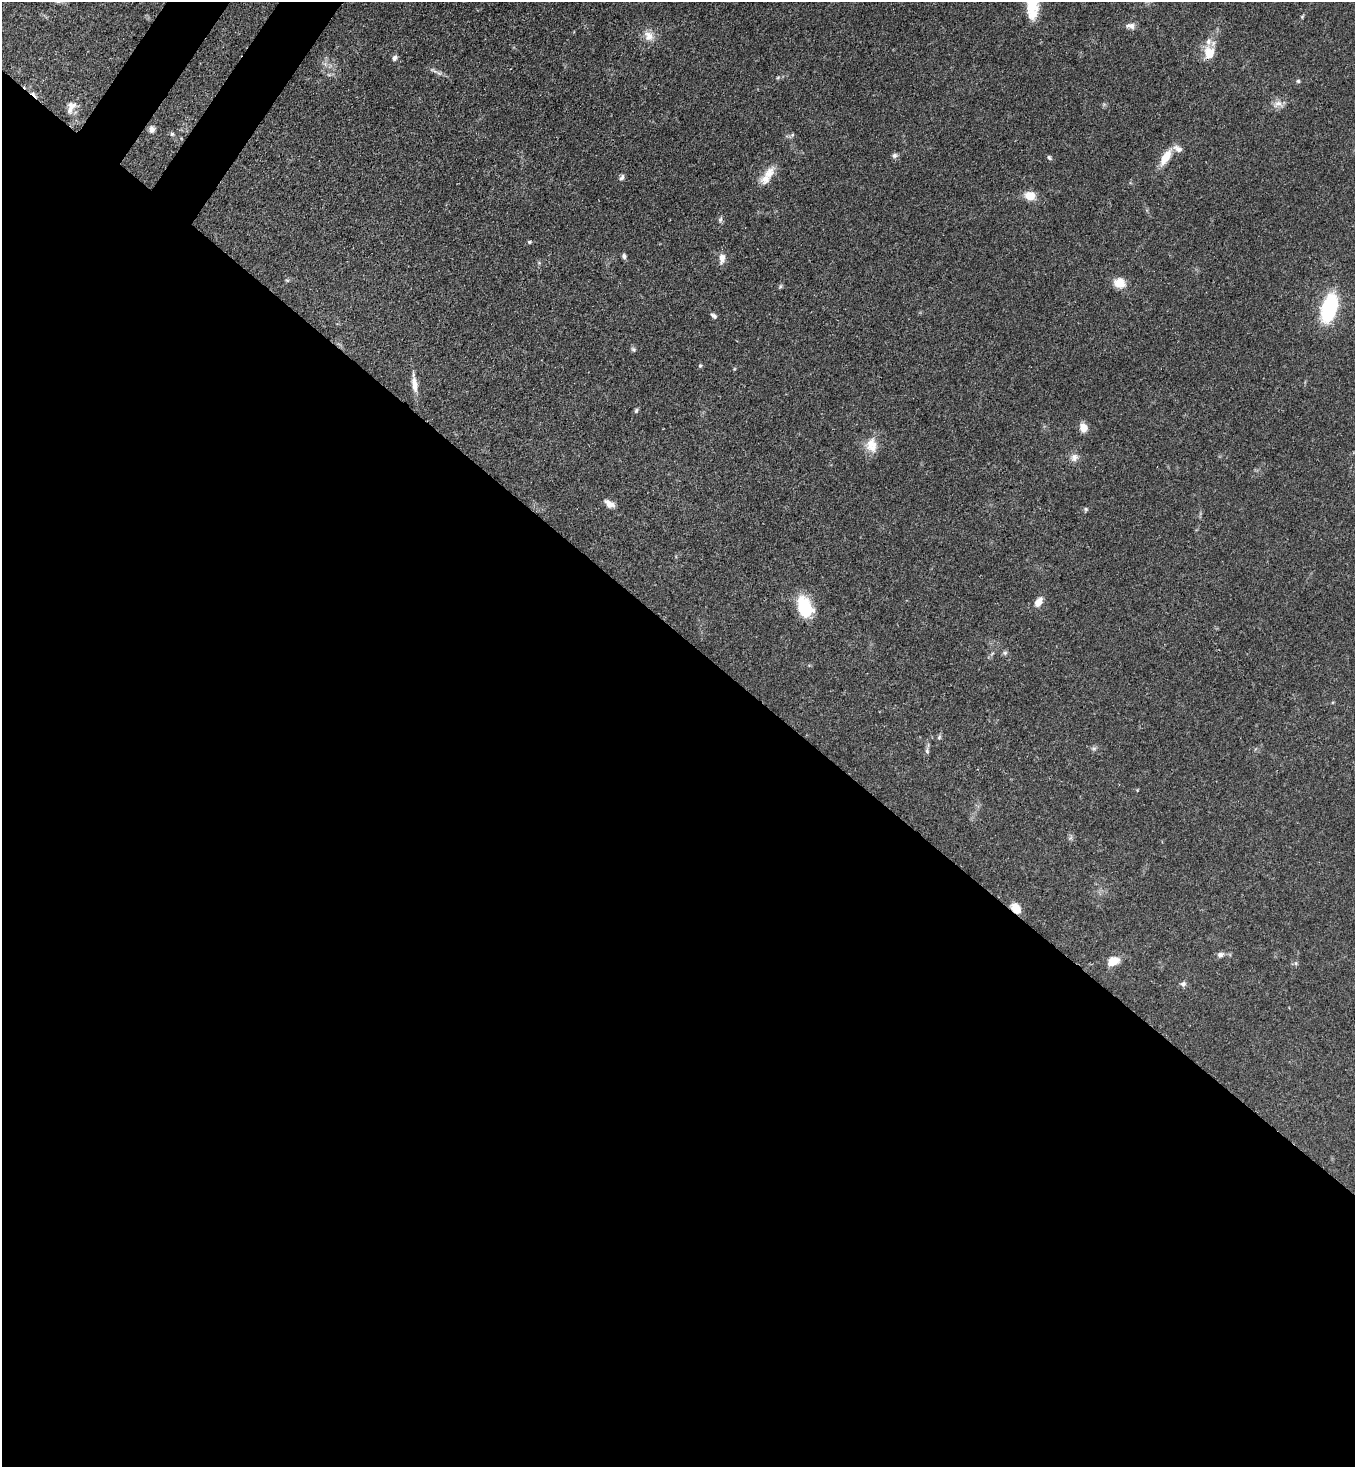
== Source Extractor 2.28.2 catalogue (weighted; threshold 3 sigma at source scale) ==
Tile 14 of 4 x 4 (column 2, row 4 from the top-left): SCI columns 1717-3069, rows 61-1525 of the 5999 x 5977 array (HDU 1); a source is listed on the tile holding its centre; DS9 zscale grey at full resolution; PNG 1357 x 1469 px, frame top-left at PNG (2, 2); no overlay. Shown black and unused: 58% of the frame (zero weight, under 3 of 4 exposures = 7% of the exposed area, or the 3 px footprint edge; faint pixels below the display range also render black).
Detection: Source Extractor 2.28.2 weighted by HDU 2 'WHT'; one run over the whole footprint, this tile lists its part. Background 0.071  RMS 0.0036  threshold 0.0162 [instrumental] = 3 sigma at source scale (4.5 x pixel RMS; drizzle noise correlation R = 1.50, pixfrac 1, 0.05/0.05 arcsec/px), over >= 5 px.
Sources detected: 48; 1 cosmic-ray / hot-pixel residue — not listed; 3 inside a brighter listed object's ellipse — not listed separately; the other 44 listed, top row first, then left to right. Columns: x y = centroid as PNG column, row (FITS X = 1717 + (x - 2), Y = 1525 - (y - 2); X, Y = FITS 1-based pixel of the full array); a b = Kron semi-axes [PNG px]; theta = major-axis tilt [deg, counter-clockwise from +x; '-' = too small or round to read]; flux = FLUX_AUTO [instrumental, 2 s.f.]
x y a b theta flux
1032 5 45 13 -87 14
1302 17 6 4 57 0.45
1131 26 12 7 -4 1.8
649 36 14 12 -65 3.5
1209 53 13 11 85 6.5
395 58 7 6 - 1.1
434 71 13 3 -36 0.94
778 77 6 4 19 0.52
1298 81 5 5 - 0.53
1278 104 14 8 29 2.5
71 107 18 10 66 3.1
151 129 8 7 - 1.4
172 134 5 5 - 0.62
895 155 7 6 - 0.96
1049 157 7 5 -71 0.59
1166 157 21 9 59 5.6
769 173 22 12 53 4.7
622 177 9 5 59 0.92
1030 196 11 9 -6 5.2
720 219 8 5 69 0.82
529 242 5 4 - 0.59
624 256 6 5 - 0.88
722 258 13 7 83 2.5
1120 283 13 11 -14 4.6
1329 308 20 10 74 39
714 316 9 5 -37 0.91
633 349 7 6 - 0.7
700 366 5 5 - 0.5
414 384 23 8 -83 3.5
636 411 7 4 64 0.63
1083 427 9 8 - 3.4
871 445 21 15 -85 5.4
1074 457 12 10 49 2
609 504 14 7 -33 2.3
1086 509 5 5 - 0.55
1038 602 10 6 54 3.8
805 607 23 15 -66 14
1005 653 6 6 - 0.68
939 737 7 4 47 0.6
927 751 8 5 -89 0.84
1016 908 12 8 -52 4.4
1220 955 8 7 - 1.3
1113 961 11 8 25 6
1183 984 8 6 46 0.99
Overlapping masked pixels (flux is a lower limit): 1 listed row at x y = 1016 908
Isophote crosses this tile's border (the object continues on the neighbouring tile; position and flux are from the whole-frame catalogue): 1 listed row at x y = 1032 5